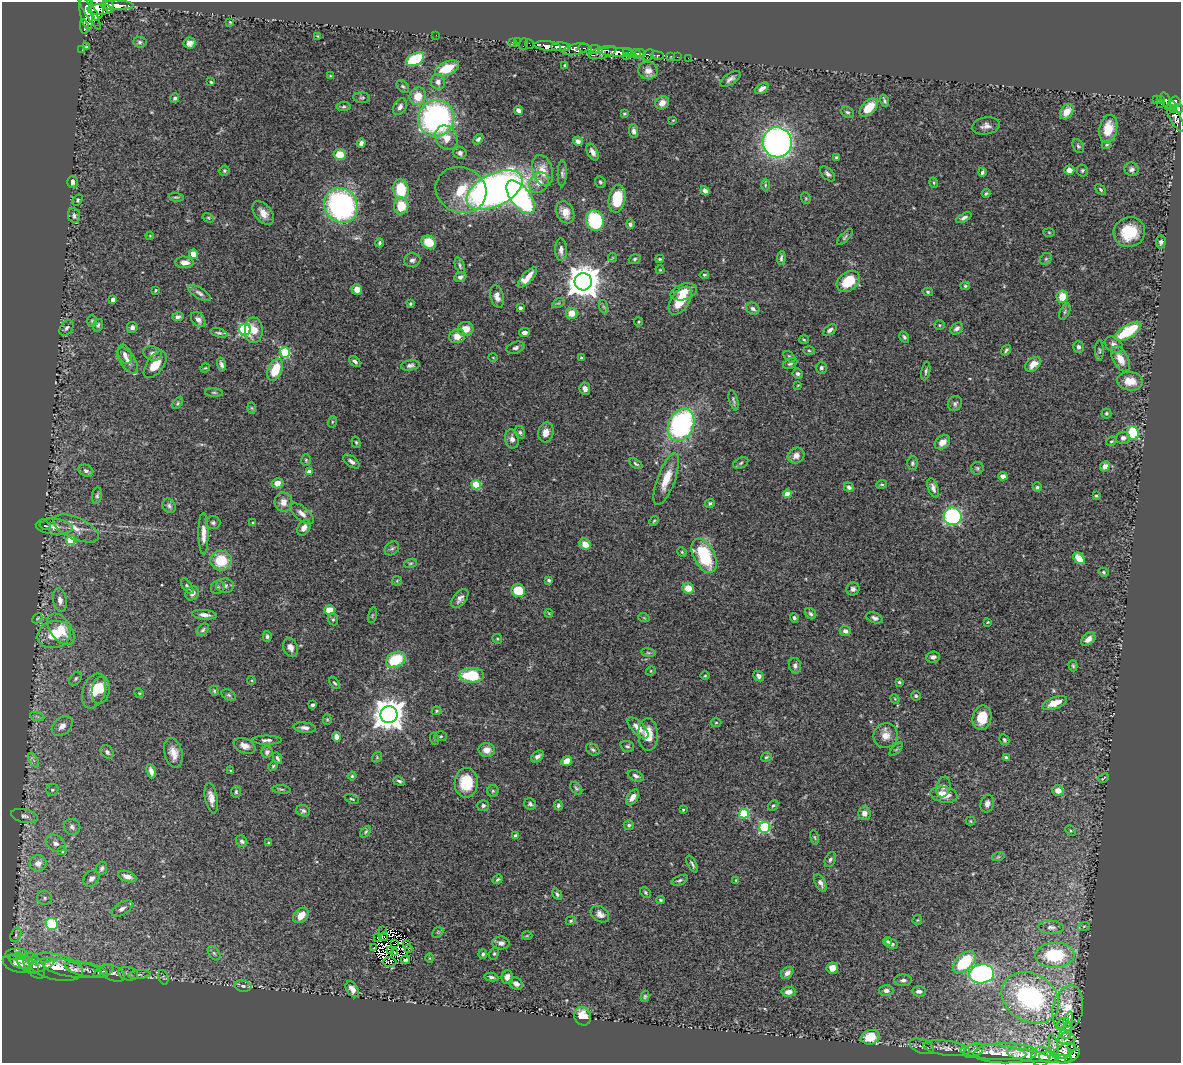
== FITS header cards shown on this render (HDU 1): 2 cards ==
NAXIS1  =                 1179
NAXIS2  =                 1061

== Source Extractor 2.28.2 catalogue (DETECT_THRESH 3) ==
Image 1179 x 1061 px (HDU 1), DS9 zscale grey, 1 PNG px = 1 image px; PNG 1183 x 1065 px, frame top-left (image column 1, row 1061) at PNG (2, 2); each listed source drawn as its Kron ellipse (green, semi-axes under 4 px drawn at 4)
Background 0.563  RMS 0.04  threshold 0.119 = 3 sigma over >= 5 px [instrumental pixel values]
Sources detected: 491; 12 with non-positive FLUX_AUTO (blend fragments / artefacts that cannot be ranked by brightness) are neither listed nor drawn; the other 479 listed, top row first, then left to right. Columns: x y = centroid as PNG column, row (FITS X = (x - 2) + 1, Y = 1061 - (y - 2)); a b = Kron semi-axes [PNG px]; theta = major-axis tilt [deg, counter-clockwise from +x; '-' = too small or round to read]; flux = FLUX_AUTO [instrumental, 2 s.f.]
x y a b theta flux
98 5 16 6 87 870
117 5 16 4 -1 1900
109 6 7 4 -77 850
88 7 26 5 -62 1300
100 10 12 5 1 590
86 14 16 5 -78 1500
230 22 4 3 - 2.7
84 27 7 3 -80 210
436 35 2 2 - 1.8
318 36 3 2 - 2.7
140 42 7 5 -4 6
512 42 3 2 - 7.4
518 42 2 2 - 7.8
189 43 6 5 - 14
524 44 6 2 71 22
530 44 5 2 - 17
548 46 13 5 -7 1000
87 47 4 3 - 3.3
561 47 10 4 -2 1600
576 49 14 5 11 500
585 49 7 4 -17 400
595 49 7 3 -4 300
82 50 2 2 - 6.8
616 52 17 4 -3 1900
603 53 14 5 16 1100
629 53 6 4 -30 440
641 53 5 3 - 490
636 54 5 4 - 720
648 55 7 5 49 220
657 56 6 3 -9 190
671 56 3 2 - 3.9
626 57 2 2 - 32
677 57 3 2 - 4.4
688 58 2 2 - 10
415 59 9 6 29 170
565 65 4 3 - 3.2
447 68 12 6 23 78
648 71 10 8 -7 18
330 76 4 3 - 2.5
730 79 11 5 33 9.8
211 82 3 3 - 3.5
438 82 8 7 - 13
403 86 7 5 -45 5.1
762 88 7 4 35 12
418 96 9 8 - 46
175 98 5 4 - 5.3
362 98 8 5 -4 5.8
1160 99 4 3 - 90
1156 100 4 3 - 33
884 101 6 3 -71 4.8
1166 101 9 3 -72 97
1175 102 5 5 - 370
662 103 7 6 - 17
1161 104 2 2 - 7.8
1172 106 5 3 - 110
344 107 7 4 7 4.8
400 107 9 6 60 11
869 107 11 6 44 57
1173 109 4 3 - 88
1178 109 5 4 - 180
519 111 5 4 - 11
847 112 7 5 -28 5.3
1067 112 8 6 53 34
624 114 3 3 - 2.8
436 118 19 18 - 650
1175 118 16 5 -61 160
673 120 3 2 - 1.6
986 126 14 8 9 16
1108 129 14 9 79 53
634 131 7 4 -87 8.1
446 138 13 10 -57 33
478 139 6 4 47 6.4
578 141 5 4 - 12
777 142 15 14 - 1100
361 143 5 4 - 9
1107 145 5 4 - 3.3
1078 146 7 5 -60 4.8
593 152 9 5 -62 13
460 153 6 6 - 8.4
340 154 6 5 - 54
836 157 3 3 - 3.5
1132 169 7 6 - 8.9
1069 170 5 5 - 17
1082 170 6 5 - 4.7
224 171 5 5 - 4.6
543 171 16 10 -74 38
982 172 4 3 - 5.5
562 173 13 4 88 7
828 174 9 5 -47 8
72 182 6 5 - 14
600 182 6 5 - 5.2
539 183 11 9 49 23
934 183 5 3 - 2.7
765 185 6 4 90 3.8
401 189 10 7 -83 98
461 190 26 22 -22 86
495 190 30 16 26 1600
1101 190 6 4 -46 4.3
705 191 5 4 - 8.5
986 193 4 3 - 3.8
176 197 7 3 -6 4
521 197 20 10 -53 560
806 198 6 4 -70 3.2
617 199 14 8 79 100
78 200 6 4 54 4.4
341 205 18 16 -51 580
401 206 8 7 - 71
565 212 11 8 -63 28
263 213 13 8 -50 24
74 216 8 6 -76 8.6
208 218 6 4 -31 3.7
964 218 8 4 26 8
595 221 10 8 -73 240
630 224 5 4 - 6.3
1049 232 6 4 -3 3.2
1129 232 16 15 - 88
150 236 4 3 - 2.1
845 237 10 4 46 5.1
429 242 7 6 - 56
1161 242 6 5 - 8.7
380 243 4 3 - 4.7
561 250 11 6 -89 13
194 254 5 4 - 40
613 258 4 4 - 2.8
781 258 7 3 83 5.5
635 259 6 4 20 5
660 259 4 3 - 3.6
1046 259 6 5 - 4.3
412 260 8 7 - 9.3
184 262 9 6 -3 18
460 266 9 4 -69 5.7
660 270 4 4 - 2.7
704 275 5 3 - 3.6
460 277 6 5 - 7.8
527 277 13 5 46 33
848 281 13 9 38 69
583 282 8 8 - 5800
965 286 5 4 - 3.9
357 289 5 5 - 24
155 290 4 2 - 2.3
684 292 13 8 16 32
928 292 5 4 - 4.1
199 293 13 5 -32 9.2
497 296 11 6 -77 17
1062 297 6 5 - 42
113 300 4 4 - 11
680 301 16 9 55 78
558 303 7 4 31 4.7
410 304 4 3 - 4
604 307 7 4 -71 4.8
520 308 4 3 - 6.5
753 309 7 5 -28 8.5
1065 312 9 4 64 5.3
571 313 6 5 - 35
178 317 5 4 - 8.5
198 319 9 6 -47 13
92 321 6 5 - 4.1
638 322 4 4 - 2.9
98 325 6 5 - 5.2
939 325 5 4 - 3.5
132 327 5 5 - 10
67 328 8 6 53 8.6
957 328 7 5 42 9.9
465 329 8 7 - 30
245 330 6 5 - 370
254 330 13 9 -89 38
830 330 7 4 33 8.4
1128 331 15 6 32 130
219 333 9 4 -15 5.3
524 333 5 4 - 10
457 336 8 7 - 34
904 337 6 4 -60 5.6
804 340 5 3 - 2.7
1114 345 10 7 -34 14
1078 347 6 5 - 8.4
516 348 9 5 17 7.6
1006 350 6 3 55 4.8
1099 350 10 4 -90 4.8
809 351 6 3 -2 3.6
152 353 9 7 -18 10
285 353 5 5 - 180
125 354 10 6 -67 13
493 357 5 3 - 2.1
789 357 7 4 -44 4.7
582 358 4 3 - 4.8
1121 359 14 7 -60 37
128 360 15 7 -55 19
355 361 6 4 -40 9
790 364 7 5 27 6
1033 364 9 6 38 29
155 365 15 8 53 40
221 365 7 4 -74 8.8
410 365 9 5 8 9
205 368 5 3 - 2.6
821 368 6 5 - 8.1
275 370 11 7 67 74
926 371 9 3 80 5.3
797 374 5 5 - 7.2
1130 381 13 9 -5 43
798 385 3 2 - 2
585 389 6 5 - 11
214 393 9 3 -5 4.1
734 400 10 3 -74 5.3
178 403 7 4 50 4
955 404 8 6 51 7.6
252 408 6 4 -88 3.9
1106 413 5 5 - 4.4
332 422 6 3 72 3
681 425 17 12 65 520
520 432 6 5 - 5.6
546 432 10 7 75 22
1133 433 7 6 - 160
1123 438 7 6 - 11
512 439 9 7 -81 14
1111 441 5 4 - 3.5
356 442 6 4 -73 3.5
942 442 8 6 39 23
796 456 9 7 31 19
306 460 6 4 -88 3.7
351 461 9 5 -37 9.1
741 463 8 5 28 5.3
912 463 7 5 90 5.6
636 464 7 3 -33 4.3
1105 466 5 4 - 15
977 468 6 6 - 5.3
86 471 7 5 -23 8.4
309 472 4 4 - 18
1003 476 5 4 - 14
666 479 27 9 70 53
277 483 6 5 - 22
882 484 5 3 - 3.4
476 485 5 4 - 120
849 487 5 4 - 7.6
1037 487 5 4 - 5
933 488 10 5 -72 12
787 494 4 4 - 40
97 496 8 5 82 6.4
1096 496 4 3 - 3.6
283 502 10 9 - 23
710 503 5 4 - 4.8
169 506 7 6 - 7
302 513 14 6 -41 17
953 516 9 8 - 420
654 521 5 4 - 3.4
253 522 3 3 - 3.4
213 523 7 6 - 7
45 526 5 4 - 3.4
54 527 18 8 -5 23
76 528 24 11 -24 41
304 528 8 6 58 16
203 534 21 5 -90 23
71 540 5 4 - 95
585 544 6 5 - 32
392 548 8 6 40 6.8
682 552 5 4 - 3
704 556 18 10 -62 180
1079 558 6 4 -44 48
221 561 10 10 - 81
410 563 7 4 18 3.7
1103 572 5 4 - 4
549 580 4 3 - 4.6
397 581 5 4 - 3.1
187 586 9 4 -55 6
225 586 9 7 1 11
218 587 7 6 - 6.5
688 588 6 5 - 39
853 589 7 6 - 10
518 591 7 6 - 67
192 593 7 6 - 12
460 598 11 6 51 13
60 600 12 7 -81 16
330 610 5 4 - 49
549 613 4 3 - 2.2
811 614 6 5 - 5.9
204 615 12 4 -5 13
372 615 8 3 77 3.1
37 618 6 3 46 2.8
644 618 6 3 -19 2.9
794 618 5 4 - 5.1
874 618 9 5 -20 8.2
333 619 6 5 - 4.8
988 622 3 3 - 2.3
61 629 18 10 -53 57
203 630 7 5 45 5.6
845 631 5 5 - 9.5
54 634 17 13 14 78
267 636 5 4 - 5.5
497 639 5 4 - 3.4
1088 639 8 5 41 14
290 647 9 7 -66 15
648 653 7 3 -9 4
933 657 7 5 6 11
396 660 10 7 26 100
795 666 8 6 -80 8.3
1073 666 5 4 - 4.1
651 671 5 4 - 2.9
472 675 12 7 1 120
705 676 4 3 - 2.5
759 676 6 4 -43 7.8
76 679 8 5 51 6.3
251 680 4 3 - 2.5
899 682 3 3 - 3.8
335 683 7 4 -51 4
101 690 14 9 81 43
94 691 18 11 70 60
214 691 5 4 - 3.4
139 693 5 4 - 3
229 695 8 5 -27 5.3
916 696 5 4 - 4.6
895 699 5 4 - 2.4
1055 703 13 6 19 34
312 705 4 3 - 5.7
437 711 5 4 - 3.3
389 715 8 8 - 5100
37 716 7 4 -19 5.4
982 718 12 9 77 61
327 719 5 4 - 3.1
716 723 5 3 - 2.8
62 726 12 8 40 18
305 728 11 5 -7 11
638 728 13 6 -45 28
648 735 16 9 -87 42
441 736 6 5 - 3.9
886 736 12 12 - 26
336 737 5 4 - 13
435 739 6 4 -70 3
267 740 15 4 0 9.1
1004 740 6 4 -59 4.5
245 746 11 7 -22 20
627 746 7 5 -21 5.5
896 749 8 3 45 3.6
487 750 8 7 - 24
593 750 7 5 -33 5.7
107 752 7 5 -46 7.9
267 752 6 5 - 8.6
173 753 15 9 -76 28
537 756 7 5 40 9
377 757 6 4 50 3.2
766 757 5 4 - 3.4
1006 757 4 3 - 4.2
277 758 6 3 -67 5.1
34 760 8 3 -59 4.7
566 761 5 4 - 30
273 766 5 4 - 3.4
151 771 7 4 -72 15
231 771 3 3 - 2.6
352 776 4 4 - 3.8
636 776 8 5 -26 8.4
1103 778 6 2 26 3.2
399 781 6 4 -18 4.9
466 783 15 11 88 94
943 787 10 6 73 8.6
576 788 7 5 -50 4.9
281 789 9 3 -5 4.3
52 790 6 5 - 5.4
493 791 5 5 - 4.6
1058 791 6 5 - 28
236 792 6 5 - 4.6
944 795 14 8 -10 39
632 797 9 5 56 19
211 798 15 6 -79 22
352 799 7 3 -21 3.2
530 804 6 5 - 6
987 804 9 6 73 12
558 805 5 4 - 5.3
773 805 6 4 47 4.4
483 806 6 5 - 6.9
683 810 3 2 - 2.7
303 811 7 5 -22 6.5
864 813 7 6 - 16
744 814 5 4 - 170
24 816 13 6 -13 12
971 821 5 4 - 3.4
629 825 5 5 - 4.6
72 827 8 8 - 9.8
765 827 5 5 - 290
1071 830 6 4 -45 3.4
366 832 7 3 50 3.6
516 836 4 4 - 12
815 837 7 3 -81 3.4
242 841 6 5 - 6.7
56 843 10 8 -30 14
268 843 3 3 - 2.2
62 851 4 4 - 4.5
998 857 6 4 18 4
830 859 8 5 67 6.4
38 863 8 8 - 26
692 864 9 3 -61 6.4
102 868 7 5 69 6.9
127 876 10 5 -18 19
91 878 9 7 46 12
497 879 5 3 - 3.8
680 880 8 4 21 6.1
736 880 3 3 - 2
820 883 9 5 -62 11
645 893 6 5 - 4.6
557 894 6 4 -56 5.5
44 898 7 6 - 8
660 900 4 3 - 3.3
122 909 12 6 32 13
600 914 10 7 -35 14
301 915 9 6 47 38
917 920 5 4 - 2.8
571 921 5 4 - 3.9
52 924 6 6 - 220
1084 926 6 4 18 2.9
1051 927 12 7 -3 12
383 931 2 2 - 0.42
438 932 6 4 44 4.2
16 935 7 5 72 6.5
527 936 5 3 - 2.7
377 937 2 2 - 2.1
383 937 4 3 - 1.5
888 941 4 4 - 4
501 943 8 6 -1 13
394 944 3 2 - 4.5
891 944 7 4 -25 7.5
406 945 3 2 - 11
374 947 3 2 - 0.93
408 948 3 2 - 12
390 950 4 2 - 1.2
394 952 3 2 - 3.2
214 953 8 5 -54 6.4
16 954 11 5 3 9.6
483 954 5 4 - 4.7
494 954 6 4 63 4.4
1055 955 19 12 2 140
430 958 5 3 - 2.4
405 960 4 4 - 6.2
21 961 12 7 -17 14
389 962 7 5 1 7.1
964 962 13 8 43 140
17 964 15 8 -19 12
28 964 13 6 -36 10
41 965 14 6 19 11
34 966 14 8 -55 12
56 967 28 12 -13 72
832 968 6 5 - 25
72 969 29 8 -8 28
86 970 21 7 -11 18
103 971 11 5 25 7.4
112 973 13 7 -25 14
787 973 7 5 43 11
128 974 10 6 -12 11
982 974 12 9 9 600
139 975 11 4 5 8.1
163 977 7 4 -73 3.9
491 977 7 3 -10 6.5
507 977 7 5 86 16
903 980 9 5 1 9.4
516 984 7 5 -34 13
243 986 8 5 -10 7
352 989 9 5 -59 17
886 991 7 5 -1 11
919 991 7 5 -3 11
788 992 7 5 5 16
645 996 6 4 75 4.2
1030 998 30 24 -31 370
1068 1008 23 15 77 44
582 1016 9 8 - 55
1068 1019 8 3 73 6.2
1063 1023 6 4 40 6
1068 1028 6 3 -81 4.2
1065 1034 5 3 - 0.74
870 1037 9 7 15 64
1067 1039 8 6 -3 6.8
1054 1045 11 4 -76 5.9
922 1046 13 7 -21 10
1071 1047 3 2 - 3
946 1048 23 7 -8 24
973 1050 11 6 25 8.5
1064 1051 12 6 28 3.7
993 1052 33 7 -4 34
1005 1053 31 10 0 31
1028 1056 21 6 -9 33
1073 1056 9 4 42 11
1041 1057 10 9 - 15
1049 1057 10 5 -5 13
1063 1059 8 4 0 130
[12 non-positive-flux detections neither listed nor drawn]